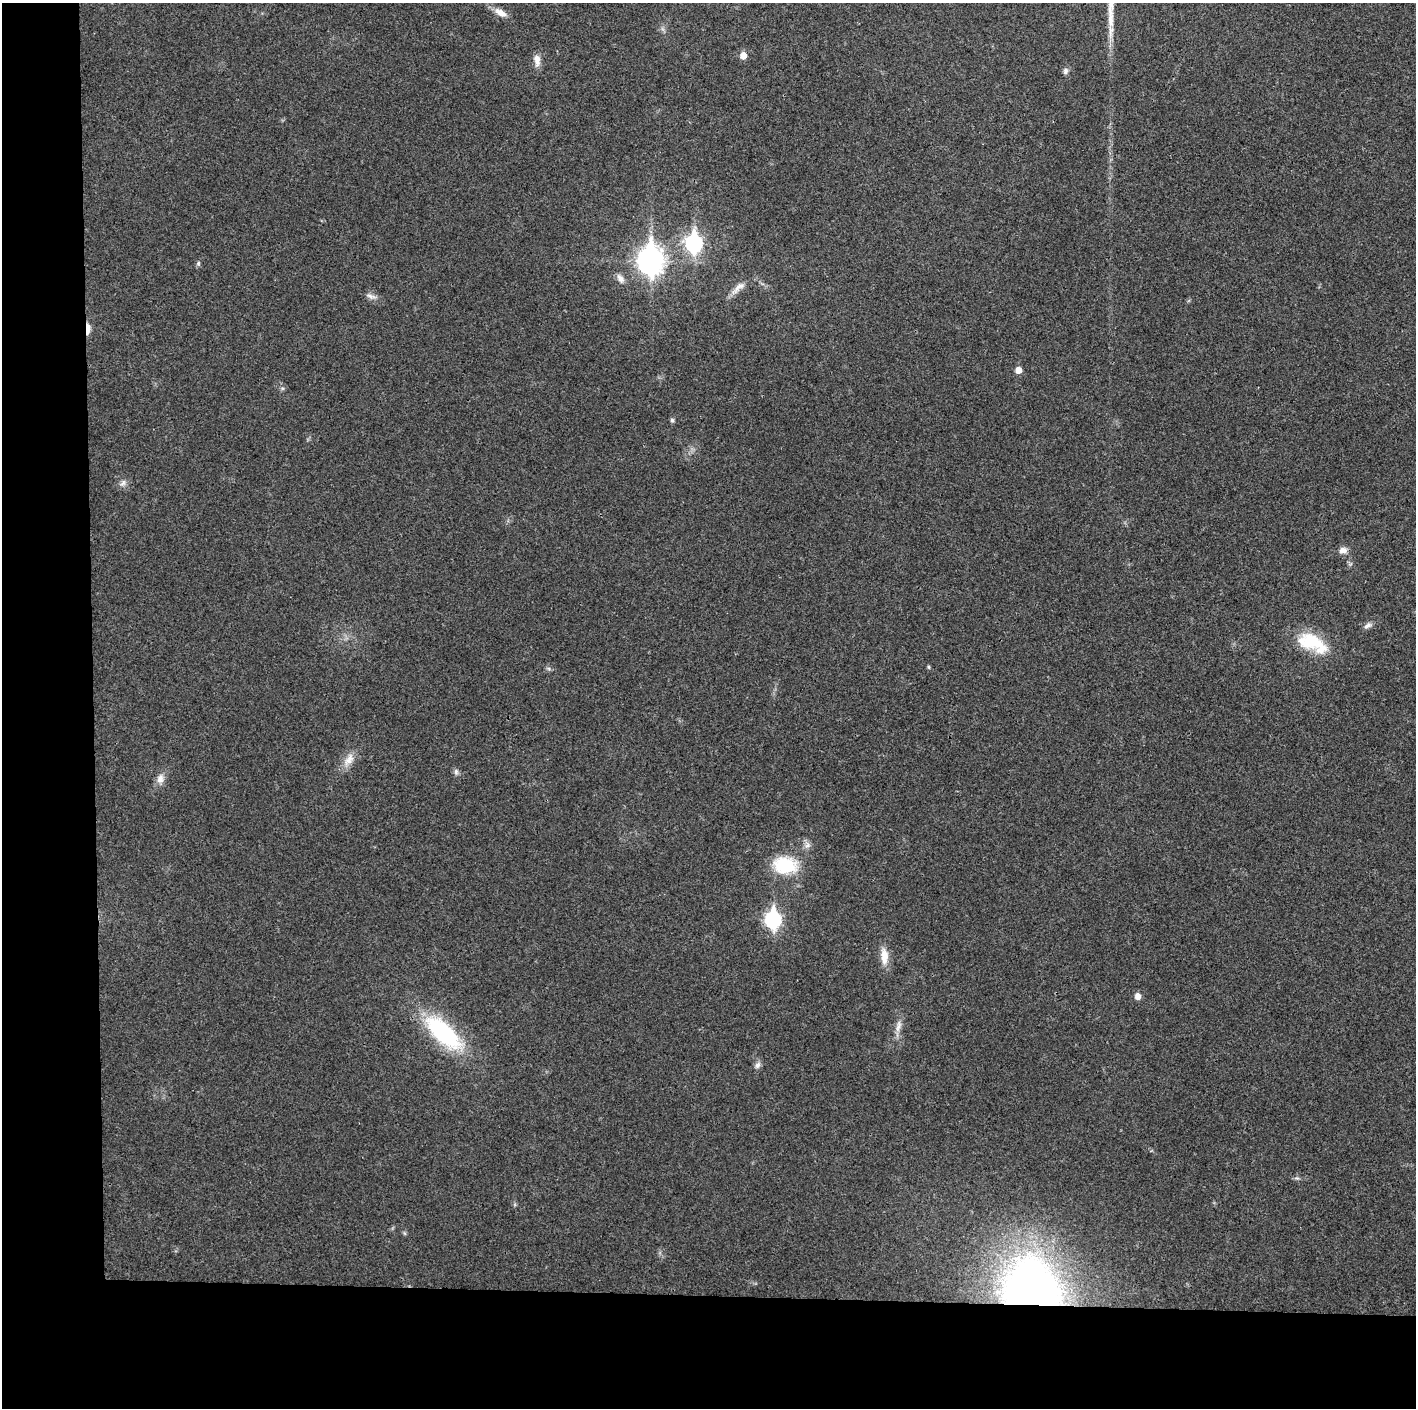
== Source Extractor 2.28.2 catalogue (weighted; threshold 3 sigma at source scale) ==
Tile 7 of 3 x 3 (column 1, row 3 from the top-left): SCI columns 1-1414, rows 7-1412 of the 4243 x 4226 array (HDU 1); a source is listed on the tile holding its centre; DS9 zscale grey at full resolution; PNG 1418 x 1410 px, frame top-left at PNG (2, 3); no overlay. Shown black and unused: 14% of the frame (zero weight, under 3 of 4 exposures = <1% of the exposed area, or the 3 px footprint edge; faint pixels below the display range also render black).
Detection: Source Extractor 2.28.2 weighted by HDU 2 'WHT'; one run over the whole footprint, this tile lists its part. Background 0.0191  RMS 0.0039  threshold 0.0175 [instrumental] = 3 sigma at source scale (4.5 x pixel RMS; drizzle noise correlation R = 1.50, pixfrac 1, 0.05/0.05 arcsec/px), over >= 5 px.
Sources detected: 31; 1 inside a brighter listed object's ellipse — not listed separately; the other 30 listed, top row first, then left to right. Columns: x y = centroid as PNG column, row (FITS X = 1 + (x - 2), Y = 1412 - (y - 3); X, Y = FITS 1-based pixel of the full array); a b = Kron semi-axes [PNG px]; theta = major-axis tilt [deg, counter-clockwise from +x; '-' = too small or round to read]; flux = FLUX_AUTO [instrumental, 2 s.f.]
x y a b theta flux
500 13 18 8 -32 3.5
743 55 6 5 - 4.2
537 60 16 8 -88 3
1065 71 8 6 88 1.2
694 243 9 7 -88 110
650 261 11 9 90 360
198 263 7 5 70 0.72
620 278 13 7 -56 2.2
738 288 25 8 42 3.6
371 296 16 6 -18 1.9
88 329 14 5 88 3.1
1018 370 5 5 - 3.9
672 420 5 5 - 0.71
123 483 10 6 59 1.5
1343 550 11 8 3 2.3
1368 626 11 6 32 1.5
1312 642 38 19 -30 18
929 667 6 4 -89 0.47
349 760 20 10 62 4.4
456 772 9 6 -90 1.1
160 779 14 9 84 2.9
807 845 10 7 57 1.7
785 865 31 22 -6 18
773 920 9 7 -90 87
884 956 23 9 -87 5
1137 996 6 5 - 2.8
898 1026 19 7 76 2.8
443 1032 54 22 -43 41
758 1065 10 7 59 1.5
1033 1290 31 27 -57 390
Overlapping masked pixels (flux is a lower limit): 2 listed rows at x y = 88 329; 1033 1290